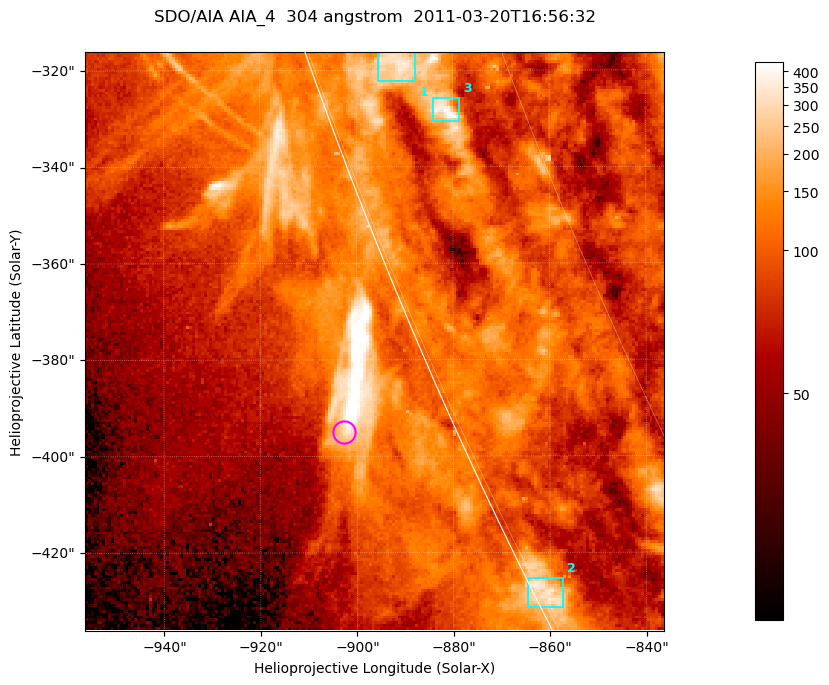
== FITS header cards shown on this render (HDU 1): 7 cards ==
TELESCOP= 'SDO/AIA '           / For AIA: SDO/AIA
INSTRUME= 'AIA_4   '           / For AIA: AIA_ATA1, AIA_ATA2, AIA_ATA3 or AIA_AT
WAVELNTH=                  304 / [angstrom] Wavelength
WAVEUNIT= 'angstrom'           / Wavelength unit: angstrom
DATE-OBS= '2011-03-20T16:56:32.139' / [ISO] Date when observation started; ISO 8
CTYPE1  = 'HPLN-TAN'           / CTYPE1; Typically HPLN
CTYPE2  = 'HPLT-TAN'           / CTYPE2; Typically HPLT

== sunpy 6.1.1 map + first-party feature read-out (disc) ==
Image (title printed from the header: SDO/AIA AIA_4  304 angstrom  2011-03-20T16:56:32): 200 x 200 px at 0.6 arcsec/px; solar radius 964 arcsec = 1606 px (partial field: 0.2% of the solar disc is inside the frame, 42% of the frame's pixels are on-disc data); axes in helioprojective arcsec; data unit not stated in the header (colour bar unlabelled)
Orientation: roll -0.132 deg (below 1 deg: not rotated)
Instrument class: DISC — disc imager (sunpy class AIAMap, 304 A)
Bright regions (active regions / flare kernels): reference = the on-disc median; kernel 3 px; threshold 5 sigma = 178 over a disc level ~92.6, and >= 1.15x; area >= 40 px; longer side >= 3 px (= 1.8 arcsec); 3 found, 3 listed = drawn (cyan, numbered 1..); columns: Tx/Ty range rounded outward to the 2 arcsec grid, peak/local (2 s.f.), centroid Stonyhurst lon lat
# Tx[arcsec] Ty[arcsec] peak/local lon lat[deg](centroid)
1 -896..-888 -322..-316 3.8 -81 -21
2 -866..-856 -432..-424 3.7 -89 -27
3 -884..-878 -332..-326 4.4 -79 -21
Off-limb structures (1.02-1.3 R_sun): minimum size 25 px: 7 found; the strongest spans PA ~115 deg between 1.02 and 1.03 R_sun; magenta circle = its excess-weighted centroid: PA ~115 deg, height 1.02 R_sun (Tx ~-902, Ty ~-394 arcsec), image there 3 x the reference